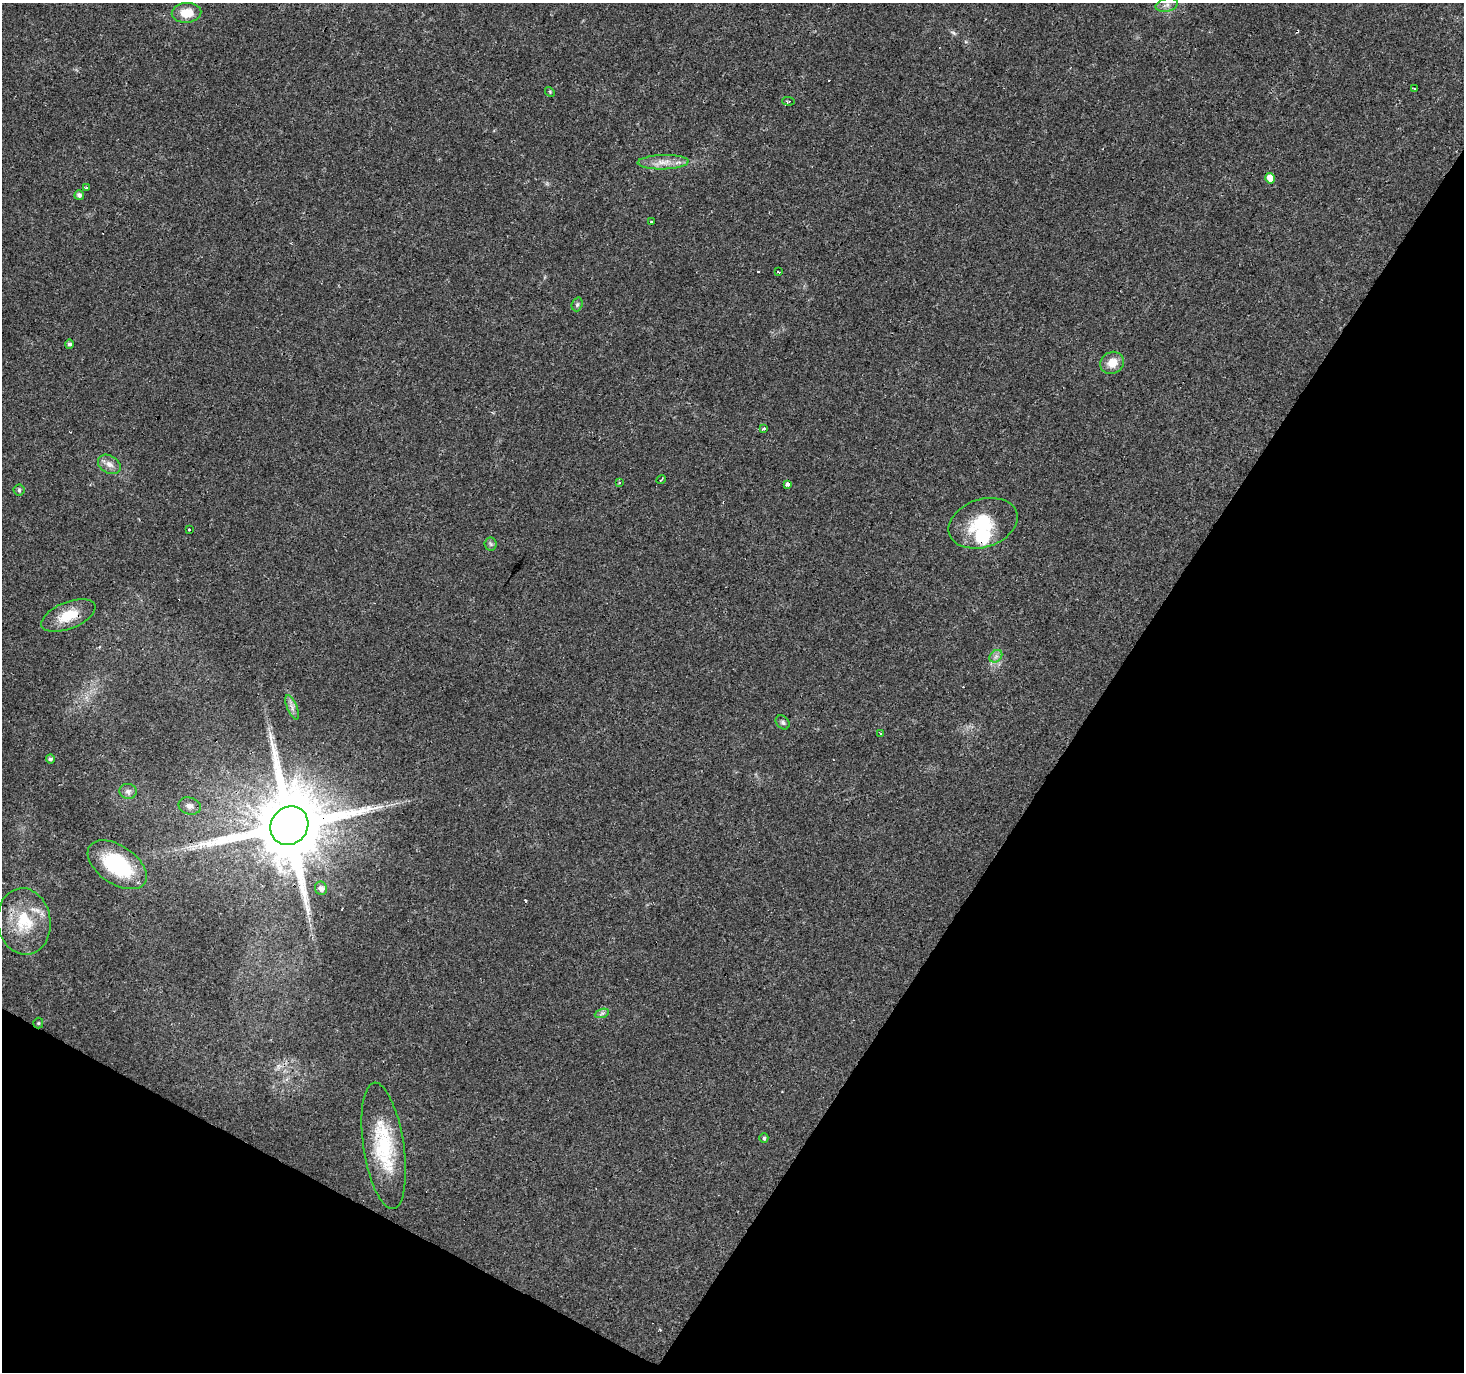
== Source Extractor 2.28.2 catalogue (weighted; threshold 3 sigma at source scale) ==
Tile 15 of 4 x 4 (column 3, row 4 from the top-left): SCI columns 2926-4387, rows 256-1625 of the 5848 x 5924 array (HDU 1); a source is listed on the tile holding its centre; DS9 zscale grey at full resolution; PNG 1466 x 1374 px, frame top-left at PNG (2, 3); each listed source drawn as its Kron ellipse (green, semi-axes under 4 px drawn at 4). Shown black and unused: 31% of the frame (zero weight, under 3 of 4 exposures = <1% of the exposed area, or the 3 px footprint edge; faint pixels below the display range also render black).
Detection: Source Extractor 2.28.2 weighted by HDU 2 'WHT'; one run over the whole footprint, this tile lists its part. Background 0.0278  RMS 0.0032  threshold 0.0145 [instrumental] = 3 sigma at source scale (4.5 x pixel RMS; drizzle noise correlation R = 1.50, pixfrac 1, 0.0396/0.0396 arcsec/px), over >= 5 px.
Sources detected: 45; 5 cosmic-ray / hot-pixel residue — neither listed nor drawn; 1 inside a brighter listed object's ellipse — not listed separately; the other 39 listed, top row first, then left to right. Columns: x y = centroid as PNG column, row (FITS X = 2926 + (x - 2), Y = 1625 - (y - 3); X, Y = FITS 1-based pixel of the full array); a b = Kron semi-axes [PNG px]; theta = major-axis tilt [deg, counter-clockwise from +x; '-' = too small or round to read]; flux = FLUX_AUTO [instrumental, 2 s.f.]
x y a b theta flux
1167 5 11 6 12 1.6
187 13 15 10 3 5.4
1414 89 3 2 - 0.63
550 92 5 4 - 0.36
788 101 6 4 -3 0.72
663 162 25 7 2 3.8
1270 178 5 5 - 3.3
86 188 3 3 - 0.75
79 195 5 5 - 1.1
652 222 3 3 - 1.3
778 272 3 2 - 0.33
577 304 7 5 70 0.6
69 344 4 4 - 0.91
1112 363 12 10 32 4.1
763 429 4 3 - 3.2
109 464 12 8 -30 2.1
661 480 5 2 - 0.37
619 483 4 3 - 0.38
787 484 4 3 - 1.9
19 490 5 5 - 0.51
983 523 35 24 18 15
190 530 3 3 - 0.98
491 544 6 6 - 0.62
68 615 28 13 22 8.1
996 656 7 5 44 1
292 707 13 5 -67 1.4
783 722 8 6 -46 0.81
881 733 3 3 - 1
50 759 4 4 - 0.85
128 791 8 7 - 1.2
190 806 11 8 -15 1.8
289 826 20 18 48 4700
117 865 33 19 -34 24
321 888 7 6 - 1.4
24 921 33 26 -81 15
602 1013 7 4 19 0.8
38 1023 5 5 - 0.4
764 1138 5 4 - 0.59
384 1146 64 20 -81 22
Overlapping masked pixels (flux is a lower limit): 1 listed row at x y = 289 826